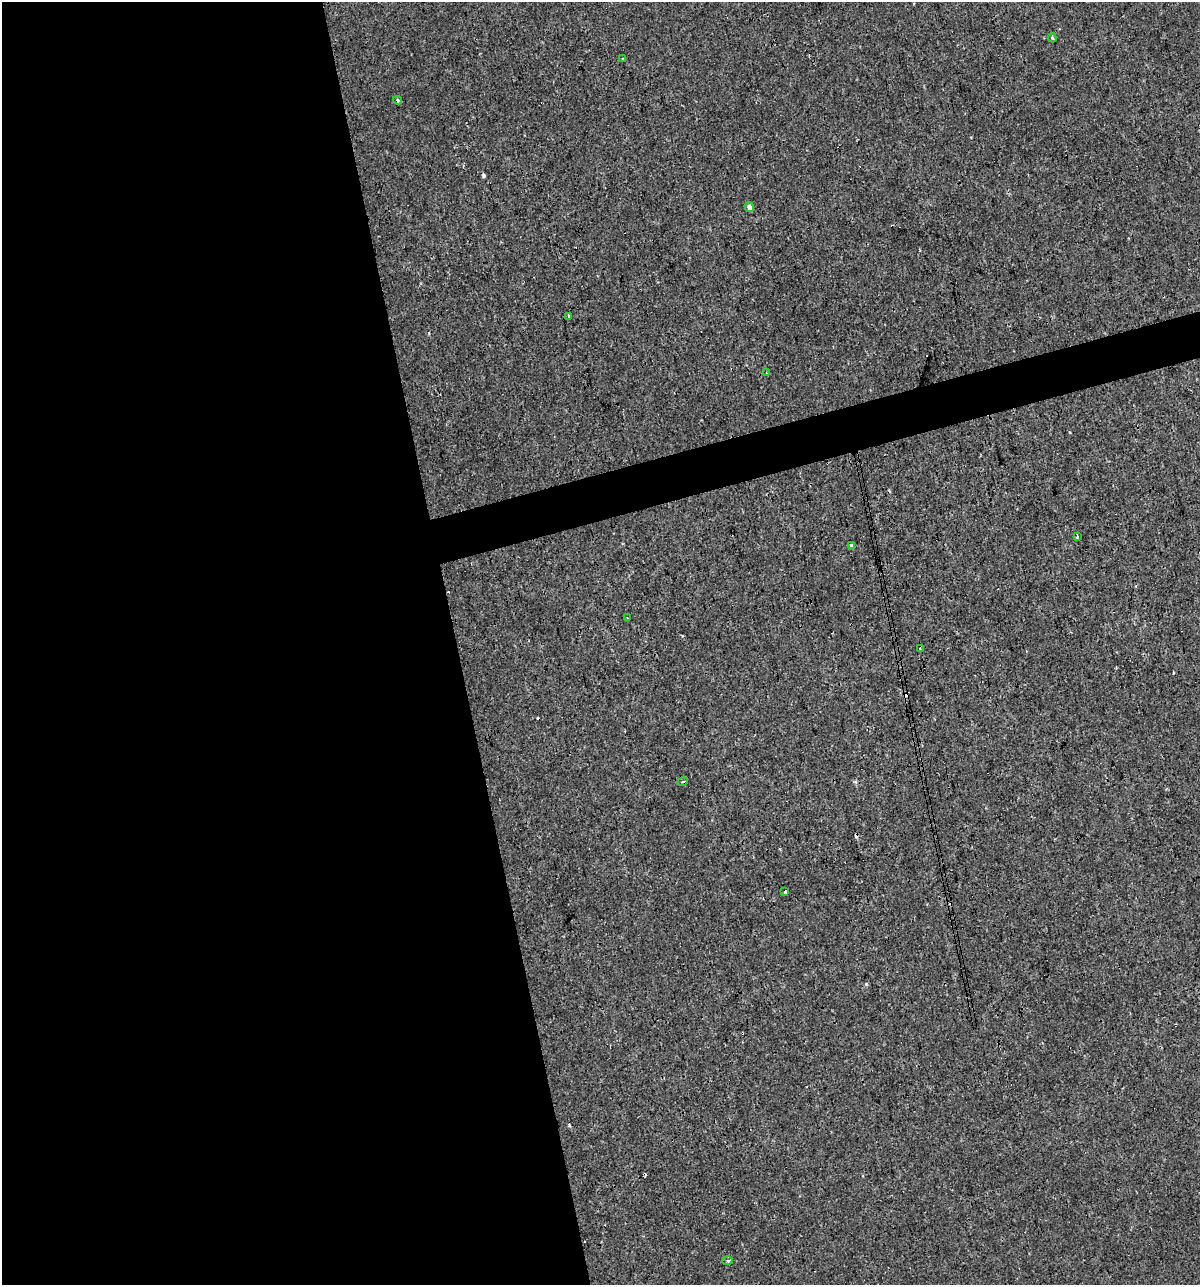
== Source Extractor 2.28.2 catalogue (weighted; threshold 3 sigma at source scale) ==
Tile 9 of 4 x 4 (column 1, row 3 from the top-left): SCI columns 46-1243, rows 1284-2566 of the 4930 x 5132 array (HDU 1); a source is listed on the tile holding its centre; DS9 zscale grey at full resolution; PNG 1202 x 1287 px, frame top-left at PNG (2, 2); each listed source drawn as its Kron ellipse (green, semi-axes under 4 px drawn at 4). Shown black and unused: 40% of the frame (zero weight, under 3 of 4 exposures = <1% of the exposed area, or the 3 px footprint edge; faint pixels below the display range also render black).
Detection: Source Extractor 2.28.2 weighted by HDU 2 'WHT'; one run over the whole footprint, this tile lists its part. Background 1.50e-04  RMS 0.0017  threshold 0.00779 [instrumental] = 3 sigma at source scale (4.5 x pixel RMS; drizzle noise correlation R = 1.50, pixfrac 1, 0.0396/0.0396 arcsec/px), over >= 5 px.
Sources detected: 21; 8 cosmic-ray / hot-pixel residue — neither listed nor drawn; the other 13 listed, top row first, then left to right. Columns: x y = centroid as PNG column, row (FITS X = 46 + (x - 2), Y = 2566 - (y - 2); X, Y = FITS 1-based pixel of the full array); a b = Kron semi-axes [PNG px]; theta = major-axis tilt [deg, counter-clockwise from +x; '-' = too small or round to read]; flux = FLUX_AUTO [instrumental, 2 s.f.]
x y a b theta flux
1052 38 4 3 - 0.24
623 59 4 2 - 0.13
397 100 4 4 - 0.25
749 207 5 4 - 0.84
568 316 4 2 - 0.31
766 373 2 2 - 0.15
1077 537 3 3 - 0.37
851 545 4 4 - 0.46
627 618 3 2 - 0.13
920 649 2 2 - 0.17
683 782 5 3 - 0.26
785 892 4 3 - 0.79
728 1261 5 3 - 0.42